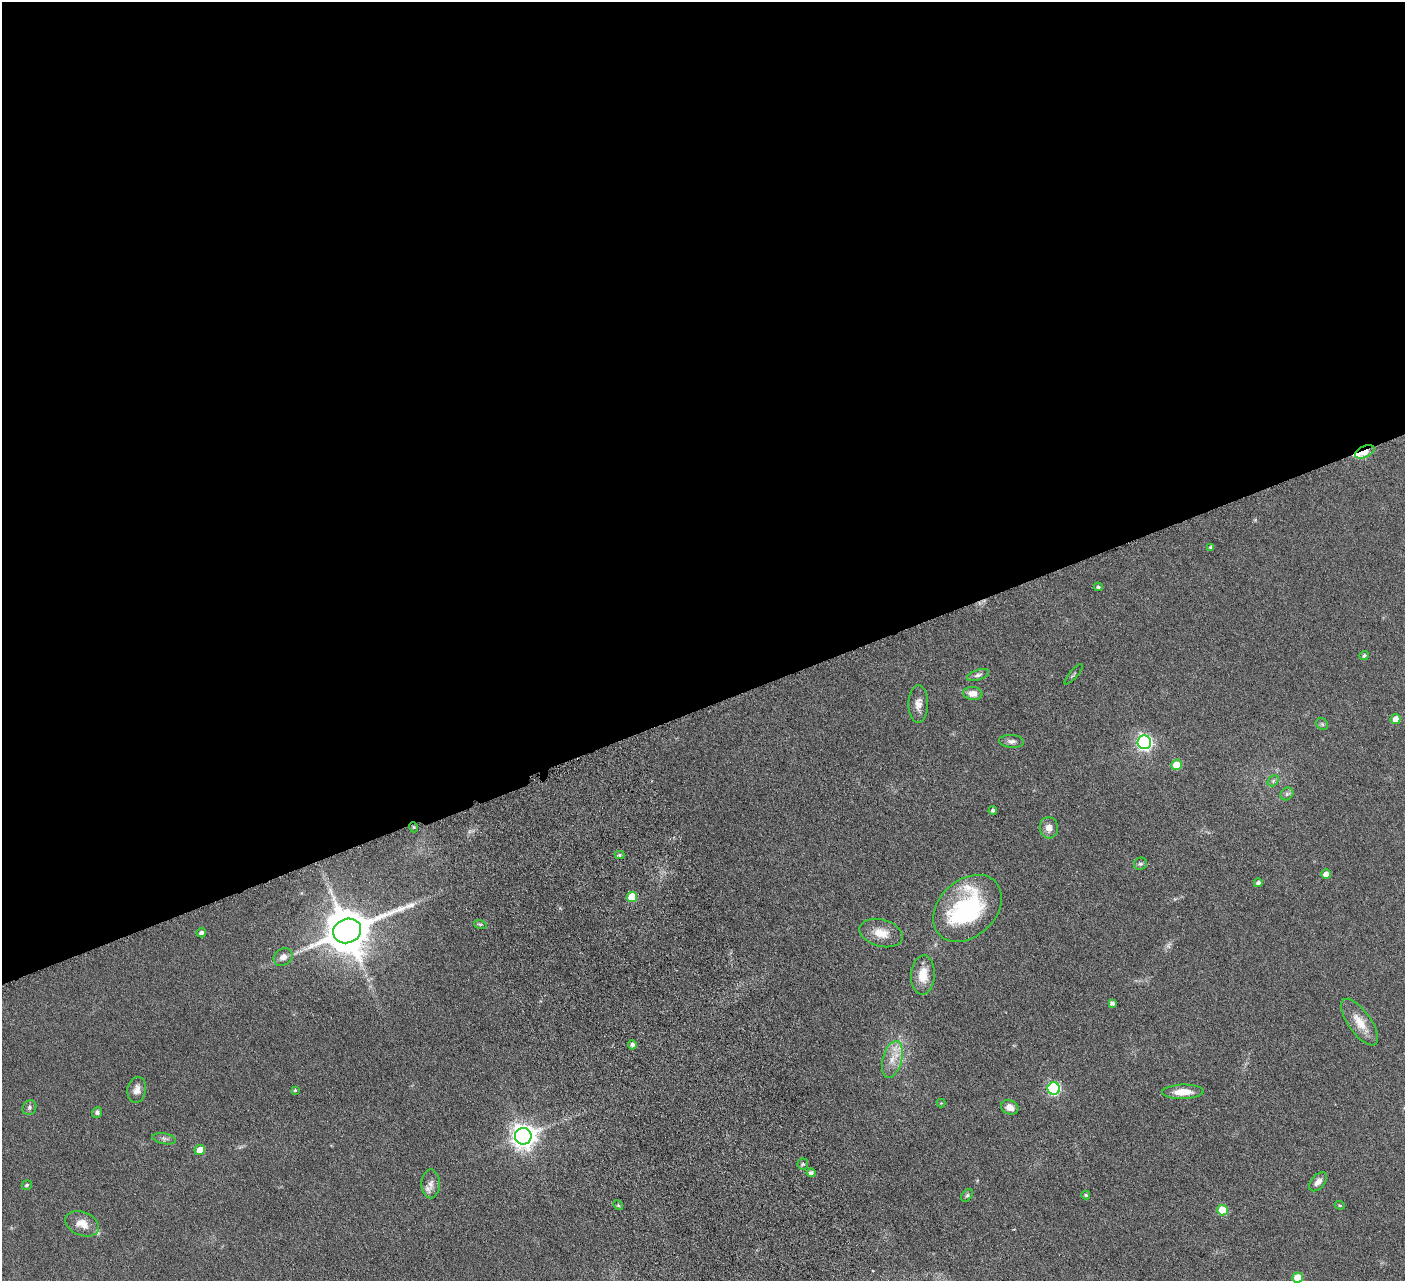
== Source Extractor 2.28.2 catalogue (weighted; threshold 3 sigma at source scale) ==
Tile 2 of 4 x 4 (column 2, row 1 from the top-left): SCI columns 1461-2863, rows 4160-5438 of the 5728 x 5631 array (HDU 1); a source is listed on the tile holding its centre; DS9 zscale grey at full resolution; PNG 1407 x 1283 px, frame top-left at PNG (2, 2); each listed source drawn as its Kron ellipse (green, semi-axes under 4 px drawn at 4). Shown black and unused: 55% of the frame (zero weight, under 4 of 8 exposures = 3% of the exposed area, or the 3 px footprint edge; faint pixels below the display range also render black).
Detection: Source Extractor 2.28.2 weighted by HDU 2 'WHT'; one run over the whole footprint, this tile lists its part. Background 0.0566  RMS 0.0062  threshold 0.0255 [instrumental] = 3 sigma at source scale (4.09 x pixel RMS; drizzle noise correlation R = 1.36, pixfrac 0.8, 0.05/0.05 arcsec/px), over >= 5 px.
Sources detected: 61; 1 too faint to see at this stretch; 1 inside a brighter object's white glare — neither listed nor drawn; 2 inside a brighter listed object's ellipse — not listed separately; the other 57 listed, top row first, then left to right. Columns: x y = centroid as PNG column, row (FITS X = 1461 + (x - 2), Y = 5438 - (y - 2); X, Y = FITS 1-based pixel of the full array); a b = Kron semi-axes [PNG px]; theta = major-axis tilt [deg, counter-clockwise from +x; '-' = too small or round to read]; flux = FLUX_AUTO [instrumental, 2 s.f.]
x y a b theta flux
1365 452 10 5 24 20
1211 547 4 3 - 1.1
1098 587 4 3 - 0.94
1364 656 4 4 - 1.1
1074 674 13 2 49 0.75
978 675 11 5 17 1.8
973 693 10 6 -4 5
918 704 19 10 89 4.7
1396 719 5 5 - 4.7
1322 724 6 5 - 1.1
1012 741 12 6 -3 2.3
1144 742 7 7 - 170
1176 765 5 5 - 10
1273 781 6 4 46 1.1
1287 794 7 6 - 1.4
993 810 4 4 - 1.4
413 827 5 3 - 0.58
1049 828 11 9 -85 4
619 855 5 4 - 0.87
1140 864 6 6 - 1.2
1326 874 5 4 - 4.8
1258 883 4 4 - 2
632 897 5 5 - 15
967 908 39 28 43 68
480 924 6 4 -18 0.89
347 931 14 12 22 2600
201 933 5 4 - 1.8
881 933 22 13 -16 9
283 957 10 8 35 3.5
923 975 20 11 87 9.7
1112 1003 4 4 - 1.9
1360 1022 27 11 -55 9.9
632 1045 4 4 - 2.1
892 1059 19 9 75 7.7
1054 1089 6 6 - 78
137 1090 13 9 78 3.7
295 1090 4 4 - 0.81
1183 1092 21 7 2 8.3
941 1103 4 4 - 0.44
1010 1107 9 7 -22 4.3
29 1108 7 6 - 1.5
97 1112 5 5 - 1.5
523 1136 8 8 - 530
164 1139 12 5 -10 1.8
200 1150 5 5 - 7.1
803 1164 5 5 - 0.81
811 1173 4 3 - 1.5
1318 1182 11 6 47 3.2
431 1184 14 9 -90 3.9
27 1185 5 4 - 1
967 1195 7 5 53 0.87
1086 1195 4 3 - 1
618 1205 5 4 - 0.64
1340 1205 5 4 - 0.72
1222 1210 5 5 - 20
82 1224 18 11 -23 6.7
1298 1278 5 5 - 11
Overlapping masked pixels (flux is a lower limit): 2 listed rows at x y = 1365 452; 413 827
Isophote crosses this tile's border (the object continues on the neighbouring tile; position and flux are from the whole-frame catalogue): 1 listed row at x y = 1298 1278